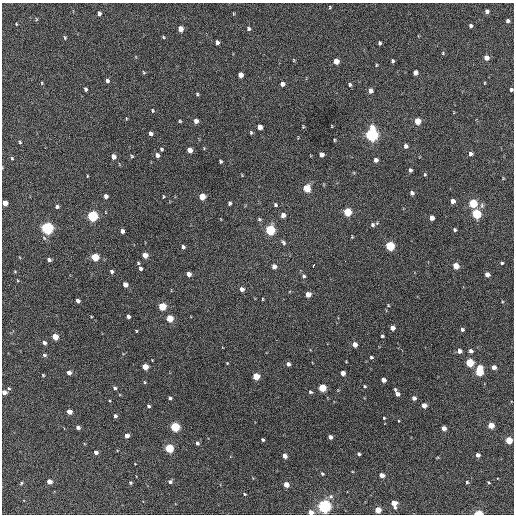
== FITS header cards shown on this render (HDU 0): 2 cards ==
NAXIS1  =                  512 / Axis length
NAXIS2  =                  512 / Axis length

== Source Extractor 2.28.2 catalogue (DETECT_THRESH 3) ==
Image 512 x 512 px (HDU 0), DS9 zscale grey, 1 PNG px = 1 image px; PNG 516 x 516 px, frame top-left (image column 1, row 512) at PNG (2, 3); no overlay
Background 226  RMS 15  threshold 44.6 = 3 sigma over >= 5 px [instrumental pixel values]
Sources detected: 176; all 176 listed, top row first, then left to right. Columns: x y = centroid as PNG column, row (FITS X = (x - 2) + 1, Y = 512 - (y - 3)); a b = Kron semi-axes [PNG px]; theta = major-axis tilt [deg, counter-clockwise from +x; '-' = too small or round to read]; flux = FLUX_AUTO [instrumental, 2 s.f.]
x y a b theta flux
330 7 3 3 - 920
487 11 4 4 - 3700
99 13 5 4 - 2900
36 19 5 3 - 960
508 21 4 3 - 2600
16 24 3 2 - 780
471 26 4 4 - 2500
180 29 5 4 - 11000
248 29 5 4 - 2100
163 37 4 4 - 950
65 38 5 3 - 1300
217 42 4 4 - 3500
380 43 4 3 - 2000
443 53 5 4 - 1100
486 58 4 4 - 8200
294 60 5 3 - 870
336 61 5 4 - 13000
392 61 4 3 - 1900
376 65 5 3 - 910
144 72 5 3 - 960
415 72 5 4 - 6200
240 75 5 4 - 9400
107 81 5 4 - 2500
42 83 5 3 - 890
282 84 4 4 - 4400
350 85 5 4 - 1500
85 89 4 3 - 2100
511 90 3 3 - 1800
370 91 5 4 - 5600
197 94 5 4 - 1200
152 110 4 3 - 1000
180 121 4 3 - 1100
196 121 5 4 - 5500
418 121 5 4 - 23000
260 127 5 4 - 8400
303 127 4 3 - 930
251 132 5 4 - 1300
151 133 4 4 - 4000
372 134 6 5 - 290000
334 140 4 2 - 990
20 142 4 4 - 1100
406 146 4 4 - 3300
204 148 4 4 - 820
161 149 4 4 - 1300
190 150 5 4 - 9500
321 154 4 4 - 6000
470 154 4 4 - 3200
157 155 5 4 - 4300
132 156 5 4 - 1200
113 157 5 4 - 7500
12 158 5 3 - 1100
376 160 4 4 - 4800
220 161 3 3 - 1400
410 170 4 3 - 2000
425 174 4 4 - 1100
87 176 3 2 - 670
307 188 5 5 - 32000
412 193 4 4 - 3000
106 196 4 4 - 4400
163 197 4 2 - 870
202 197 5 4 - 19000
453 201 4 4 - 7500
5 203 4 4 - 11000
229 203 4 3 - 1900
473 203 5 5 - 58000
275 205 4 4 - 1500
57 206 4 4 - 2400
482 206 7 5 89 2200
347 212 5 5 - 48000
476 214 5 5 - 79000
283 215 4 4 - 5500
92 216 5 5 - 130000
432 218 4 4 - 7000
259 219 5 5 - 1400
372 225 5 5 - 2200
47 228 5 5 - 220000
270 230 5 5 - 98000
455 230 3 3 - 1600
122 231 4 4 - 4200
352 237 3 3 - 860
284 242 6 4 -52 1800
390 246 5 5 - 72000
183 247 4 4 - 2400
145 255 5 4 - 11000
95 257 5 4 - 36000
49 260 4 3 - 2400
345 261 2 2 - 2300
138 263 3 3 - 1200
502 263 4 3 - 1300
313 265 4 3 - 4700
274 266 5 4 - 5500
456 266 5 4 - 19000
140 268 4 3 - 2400
112 271 4 4 - 2500
15 272 5 3 - 840
189 274 4 4 - 6300
487 274 4 4 - 6400
304 276 6 5 - 1900
125 285 4 4 - 8900
242 289 4 4 - 4500
308 294 4 4 - 9300
262 299 3 2 - 810
78 301 4 4 - 4100
388 305 4 4 - 970
162 306 5 4 - 38000
128 316 4 4 - 3100
170 318 5 4 - 27000
392 328 4 4 - 8800
462 330 4 4 - 2100
136 331 4 3 - 780
382 336 3 3 - 1500
55 337 5 4 - 18000
44 343 4 3 - 2800
355 345 4 4 - 8600
459 351 4 4 - 6300
471 351 4 4 - 3800
44 355 5 4 - 2000
371 357 4 4 - 1600
227 363 4 3 - 790
470 363 5 4 - 52000
288 364 5 4 - 3600
145 367 4 4 - 18000
494 367 4 4 - 6000
479 368 4 4 - 17000
479 372 5 5 - 43000
69 373 4 4 - 5800
343 373 4 4 - 6500
43 375 3 3 - 900
256 376 5 4 - 27000
383 380 4 4 - 6700
145 382 4 3 - 1000
364 386 4 4 - 1300
9 388 5 4 - 1300
115 388 4 4 - 2200
322 388 5 4 - 40000
4 392 4 4 - 7100
310 392 4 4 - 1600
397 394 5 4 - 6100
170 398 4 3 - 2000
414 398 4 4 - 4700
424 405 4 4 - 11000
149 406 4 4 - 2100
69 412 4 4 - 11000
115 416 4 4 - 2500
384 418 3 2 - 920
491 425 4 4 - 19000
78 427 4 3 - 4300
175 427 5 4 - 80000
444 428 4 4 - 7600
127 436 4 4 - 6100
330 437 4 3 - 3700
263 440 3 3 - 1500
509 440 4 4 - 27000
197 443 5 4 - 2500
169 448 5 4 - 59000
96 452 4 4 - 4700
359 454 4 3 - 1600
478 455 4 4 - 5000
284 456 4 4 - 7500
322 474 4 3 - 1300
382 475 4 4 - 8200
49 481 4 4 - 10000
170 482 5 4 - 2500
467 482 4 3 - 1300
488 482 3 2 - 920
21 483 4 3 - 1300
130 483 3 3 - 1500
286 484 4 4 - 12000
244 494 5 3 - 1200
330 496 6 6 - 2600
394 503 5 4 - 11000
324 506 5 5 - 330000
395 507 4 4 - 1900
378 510 4 4 - 17000
311 512 4 4 - 9200
478 513 5 3 - 37000
At the frame edge (FLAGS 8, measured only in part): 5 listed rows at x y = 511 90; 5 203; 4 392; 311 512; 478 513